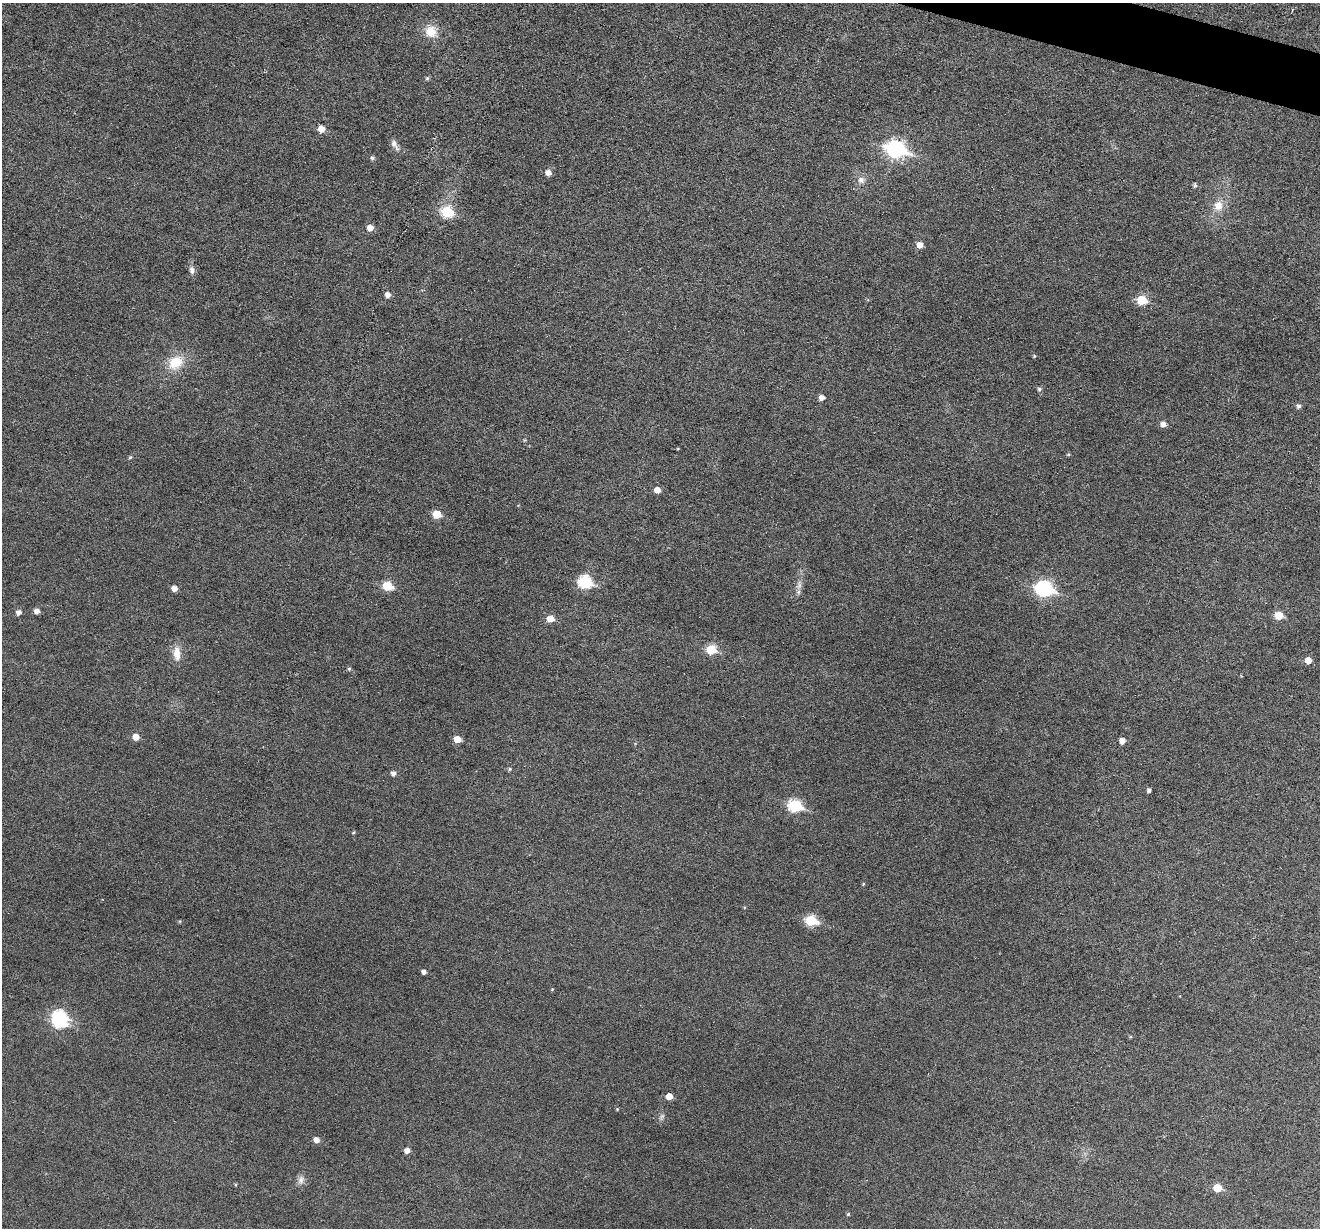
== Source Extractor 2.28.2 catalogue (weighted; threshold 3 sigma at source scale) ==
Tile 10 of 4 x 4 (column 2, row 3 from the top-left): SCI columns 1322-2639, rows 1482-2707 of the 5274 x 5288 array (HDU 1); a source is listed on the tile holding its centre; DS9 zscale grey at full resolution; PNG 1322 x 1230 px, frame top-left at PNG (2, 3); no overlay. Shown black and unused: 1% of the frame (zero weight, under 3 of 6 exposures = <1% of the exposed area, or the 3 px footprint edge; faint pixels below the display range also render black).
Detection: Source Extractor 2.28.2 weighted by HDU 2 'WHT'; one run over the whole footprint, this tile lists its part. Background 0.0427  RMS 0.0053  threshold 0.0218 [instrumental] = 3 sigma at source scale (4.09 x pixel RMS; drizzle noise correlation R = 1.36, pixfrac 0.8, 0.05/0.05 arcsec/px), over >= 5 px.
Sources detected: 64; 1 too faint to see at this stretch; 1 inside a brighter object's white glare — not listed; the other 62 listed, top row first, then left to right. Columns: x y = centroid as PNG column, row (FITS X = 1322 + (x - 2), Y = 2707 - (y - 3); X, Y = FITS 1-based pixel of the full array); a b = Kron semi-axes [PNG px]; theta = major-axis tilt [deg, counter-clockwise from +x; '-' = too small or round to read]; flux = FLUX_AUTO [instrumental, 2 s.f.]
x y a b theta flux
1292 10 4 2 - 0.39
431 32 14 13 - 7.7
427 78 6 5 - 0.75
321 129 6 6 - 4.6
394 144 15 7 -60 2.7
896 149 9 7 -16 150
372 158 5 5 - 1
548 172 6 5 - 3.2
861 180 9 8 - 2.5
1195 185 5 4 - 1.1
1218 206 12 11 - 5.6
447 212 7 6 - 29
370 228 6 5 - 4
920 245 5 5 - 4.4
192 270 9 7 -78 2
387 295 5 5 - 2.5
1142 300 6 6 - 18
1034 356 5 4 - 0.54
175 362 18 14 35 12
1039 389 5 5 - 1.1
822 397 5 5 - 2.7
1299 406 5 5 - 1.4
1163 424 6 5 - 2.6
1068 454 5 3 - 0.51
130 457 5 4 - 0.68
657 490 5 5 - 3.9
437 514 5 5 - 11
585 582 7 6 - 46
387 586 6 5 - 19
174 588 5 5 - 3.1
1044 589 8 7 - 100
798 592 7 4 71 1.1
37 611 5 5 - 2.5
19 612 6 5 - 1.8
1279 615 6 5 - 11
550 619 6 5 - 6.6
711 649 6 6 - 18
177 654 17 9 -86 5.3
1308 660 6 5 - 4.8
349 669 4 4 - 0.76
136 737 6 6 - 4.1
457 739 5 5 - 6.6
1122 740 5 5 - 3.3
510 769 5 4 - 0.67
393 773 5 5 - 1.9
1149 790 4 4 - 1.4
795 806 7 6 - 45
353 833 5 3 - 0.53
863 884 4 3 - 0.44
811 920 7 6 - 28
180 921 5 3 - 0.44
424 972 4 4 - 1.8
552 989 4 4 - 0.45
59 1016 8 6 -8 45
669 1096 5 5 - 5
617 1109 4 4 - 0.44
316 1140 5 5 - 2.9
407 1151 6 5 - 2.4
301 1180 12 8 70 2.4
235 1185 5 3 - 0.44
1217 1188 5 5 - 10
848 1214 4 4 - 0.59